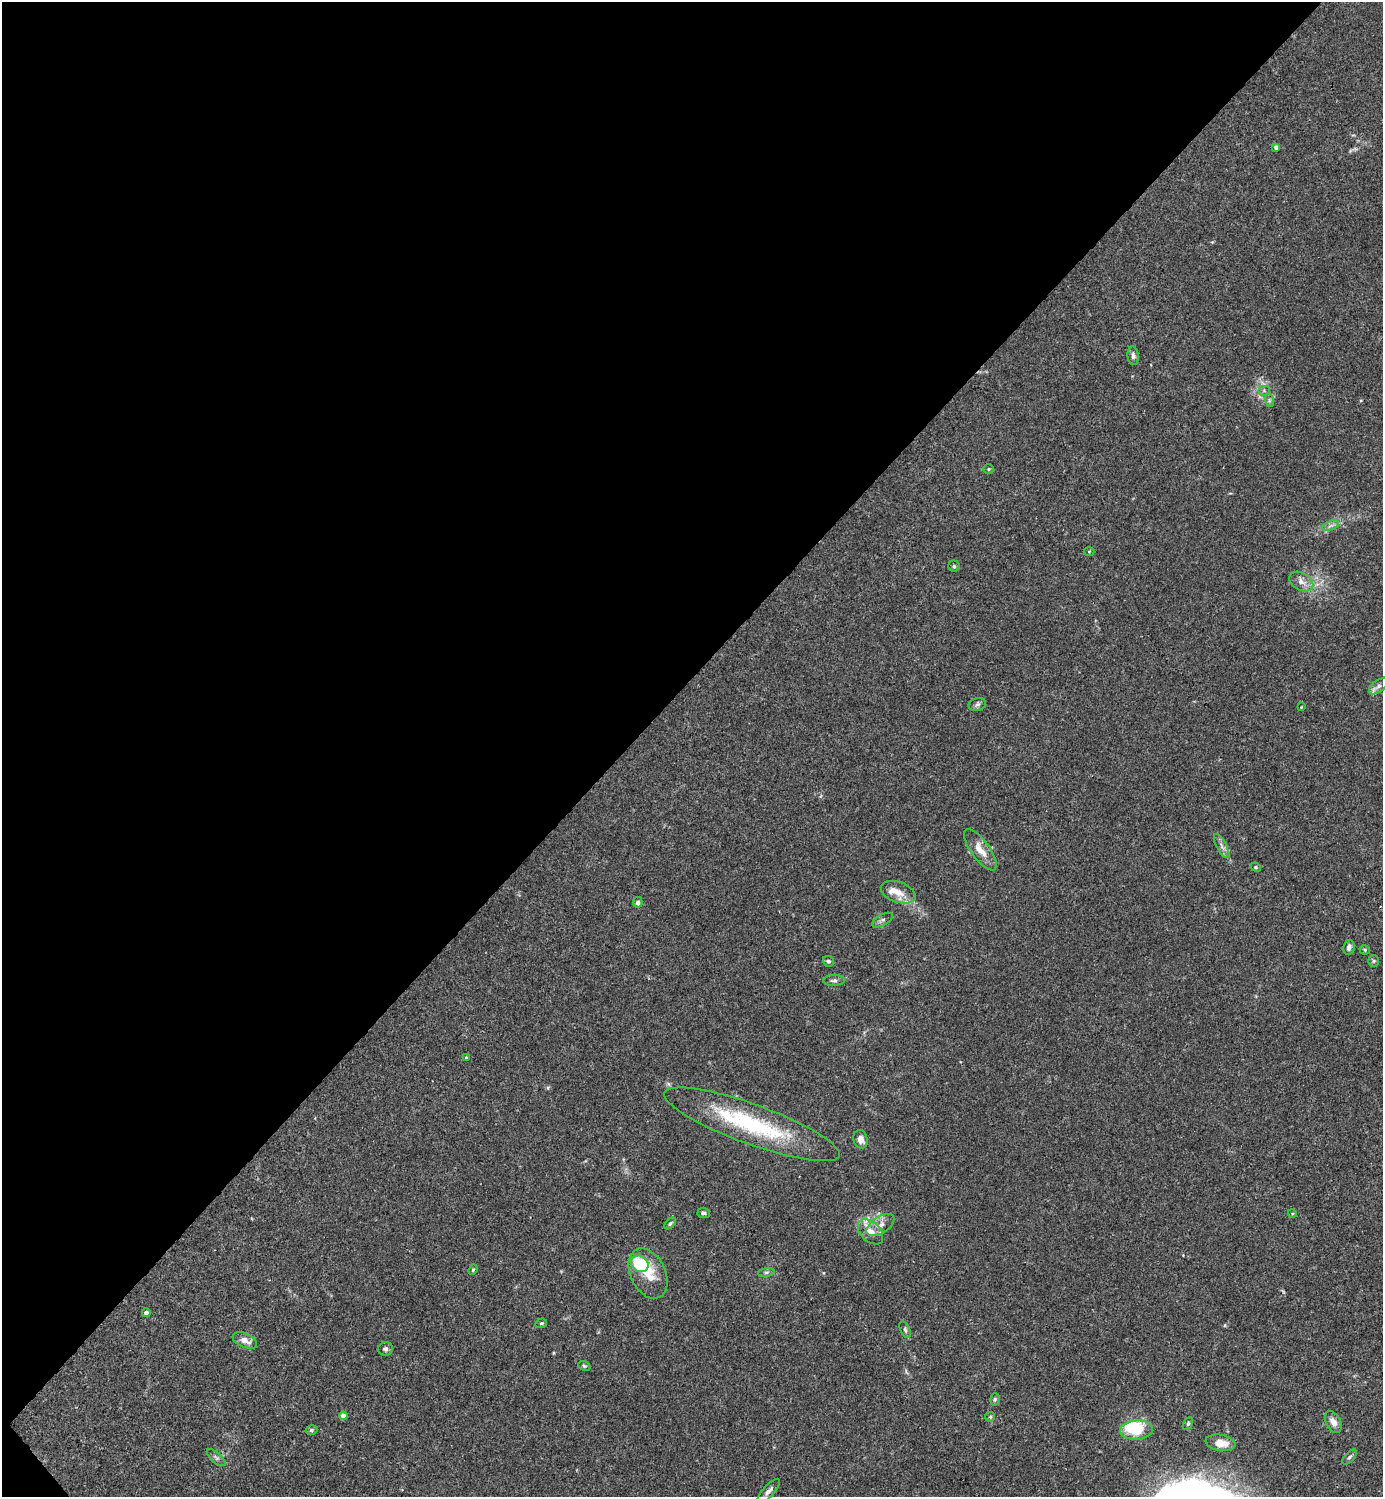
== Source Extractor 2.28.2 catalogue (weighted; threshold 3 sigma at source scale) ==
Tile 5 of 4 x 4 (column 1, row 2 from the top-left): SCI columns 300-1680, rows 2989-4483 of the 5981 x 5982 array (HDU 1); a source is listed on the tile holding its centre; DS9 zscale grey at full resolution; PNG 1385 x 1499 px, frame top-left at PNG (2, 2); each listed source drawn as its Kron ellipse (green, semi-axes under 4 px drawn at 4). Shown black and unused: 46% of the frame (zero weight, under 3 of 4 exposures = <1% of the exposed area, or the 3 px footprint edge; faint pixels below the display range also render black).
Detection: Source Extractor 2.28.2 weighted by HDU 2 'WHT'; one run over the whole footprint, this tile lists its part. Background 0.0153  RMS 0.0022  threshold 0.0098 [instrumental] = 3 sigma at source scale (4.5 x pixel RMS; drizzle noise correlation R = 1.50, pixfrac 1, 0.05/0.05 arcsec/px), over >= 5 px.
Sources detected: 57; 1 inside a brighter object's white glare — neither listed nor drawn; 4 inside a brighter listed object's ellipse — not listed separately; the other 52 listed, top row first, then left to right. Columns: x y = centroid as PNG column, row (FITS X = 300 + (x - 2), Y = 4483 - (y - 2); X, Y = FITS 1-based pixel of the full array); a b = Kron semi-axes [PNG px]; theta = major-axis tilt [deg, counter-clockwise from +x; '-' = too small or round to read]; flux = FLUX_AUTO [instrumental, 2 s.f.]
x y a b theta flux
1276 147 4 4 - 0.87
1133 356 9 5 -83 0.66
1264 390 6 5 - 0.39
1269 400 7 4 -73 0.41
989 469 5 4 - 0.26
1331 526 9 4 19 0.59
1089 551 5 3 - 0.19
954 566 5 5 - 0.34
1301 581 13 8 -29 1.6
1379 686 11 5 38 0.87
977 704 9 6 14 0.55
1301 707 3 3 - 0.16
1221 846 13 5 -63 0.93
980 850 24 9 -54 2.9
1256 867 5 4 - 0.32
898 892 18 10 -19 2.3
638 902 5 5 - 0.63
882 920 11 5 30 0.64
1349 947 7 5 79 0.87
1365 950 5 4 - 0.29
828 961 6 5 - 0.39
1374 961 6 5 - 0.33
834 980 11 5 1 0.65
466 1058 4 3 - 0.29
752 1124 93 20 -20 24
860 1139 9 7 -76 1.2
704 1213 6 5 - 0.46
1292 1213 4 3 - 0.21
670 1223 7 4 45 0.34
880 1225 16 8 33 1.7
870 1232 15 9 -45 2.3
640 1264 9 7 -34 11
473 1270 5 4 - 0.27
766 1272 8 4 8 0.39
648 1273 26 17 -65 5.7
146 1313 4 3 - 1.2
541 1323 6 4 19 0.28
905 1330 9 5 -65 0.49
245 1340 13 7 -23 1.7
385 1349 7 7 - 0.58
584 1366 6 4 -22 0.31
995 1399 6 4 75 0.35
343 1416 4 4 - 1.7
990 1417 5 5 - 0.31
1333 1422 12 7 -62 1.4
1188 1424 7 4 64 0.4
311 1430 6 4 16 0.39
1136 1430 16 9 4 8.8
1220 1443 15 8 -10 2.8
1349 1457 9 4 48 0.46
216 1458 11 5 -42 0.59
769 1491 15 5 47 0.99